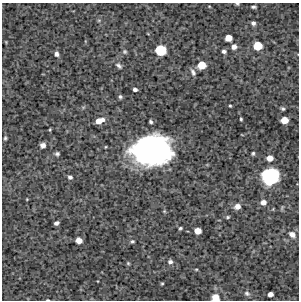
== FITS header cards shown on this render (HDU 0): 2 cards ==
NAXIS1  =                  297 /Length X axis
NAXIS2  =                  298 /Length Y axis

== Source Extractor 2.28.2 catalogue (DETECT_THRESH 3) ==
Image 297 x 298 px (HDU 0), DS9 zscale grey, 1 PNG px = 1 image px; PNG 301 x 302 px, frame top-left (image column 1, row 298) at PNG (2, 3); no overlay
Background 4410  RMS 240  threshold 718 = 3 sigma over >= 5 px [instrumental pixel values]
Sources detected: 48; all 48 listed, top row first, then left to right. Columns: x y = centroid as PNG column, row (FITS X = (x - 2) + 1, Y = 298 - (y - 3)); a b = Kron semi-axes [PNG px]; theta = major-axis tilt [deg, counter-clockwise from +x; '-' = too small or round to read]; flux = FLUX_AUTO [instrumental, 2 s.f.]
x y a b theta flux
237 4 5 4 - 2.2e+04
253 7 6 3 1 2.9e+04
253 23 5 4 - 4.6e+04
228 38 6 5 - 1.7e+05
258 46 6 6 - 3.2e+05
234 47 6 5 - 7.9e+04
160 50 8 7 - 5.4e+05
224 51 5 4 - 3.9e+04
125 52 5 5 - 2.5e+04
56 54 6 5 - 4.6e+04
202 65 7 6 - 2.4e+05
119 66 9 5 -41 4.3e+04
193 72 9 5 -62 4.6e+04
135 89 4 3 - 4.3e+04
120 97 5 4 - 2.8e+04
230 106 3 2 - 1.6e+04
283 109 4 3 - 2.3e+04
241 119 3 3 - 1.9e+04
284 120 6 5 - 2.0e+05
99 121 9 5 20 1.4e+05
151 122 4 3 - 2.9e+04
50 129 3 3 - 1.4e+04
5 138 4 3 - 2.2e+04
43 145 5 5 - 7.4e+04
151 151 31 22 3 4.5e+06
253 153 4 3 - 2.2e+04
57 154 5 4 - 3.2e+04
270 158 5 5 - 1.2e+05
270 176 13 12 - 1.3e+06
70 177 5 4 - 3.9e+04
27 199 3 2 - 1.0e+04
263 202 6 6 - 7.1e+04
237 206 7 6 - 8.4e+04
228 217 5 3 - 1.8e+04
56 223 5 4 - 4.3e+04
180 228 4 3 - 2.1e+04
198 231 6 5 - 1.5e+05
292 234 8 6 -36 8.0e+04
79 240 5 5 - 1.2e+05
132 241 5 4 - 2.3e+04
170 262 6 5 - 4.2e+04
128 263 5 4 - 1.8e+04
196 269 5 3 - 1.3e+04
162 283 3 2 - 1.6e+04
247 293 8 6 -28 3.6e+04
270 294 5 4 - 7.6e+04
215 298 7 7 - 1.4e+05
48 300 3 2 - 1.2e+04
At the frame edge (FLAGS 8, measured only in part): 3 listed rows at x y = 237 4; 215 298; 48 300